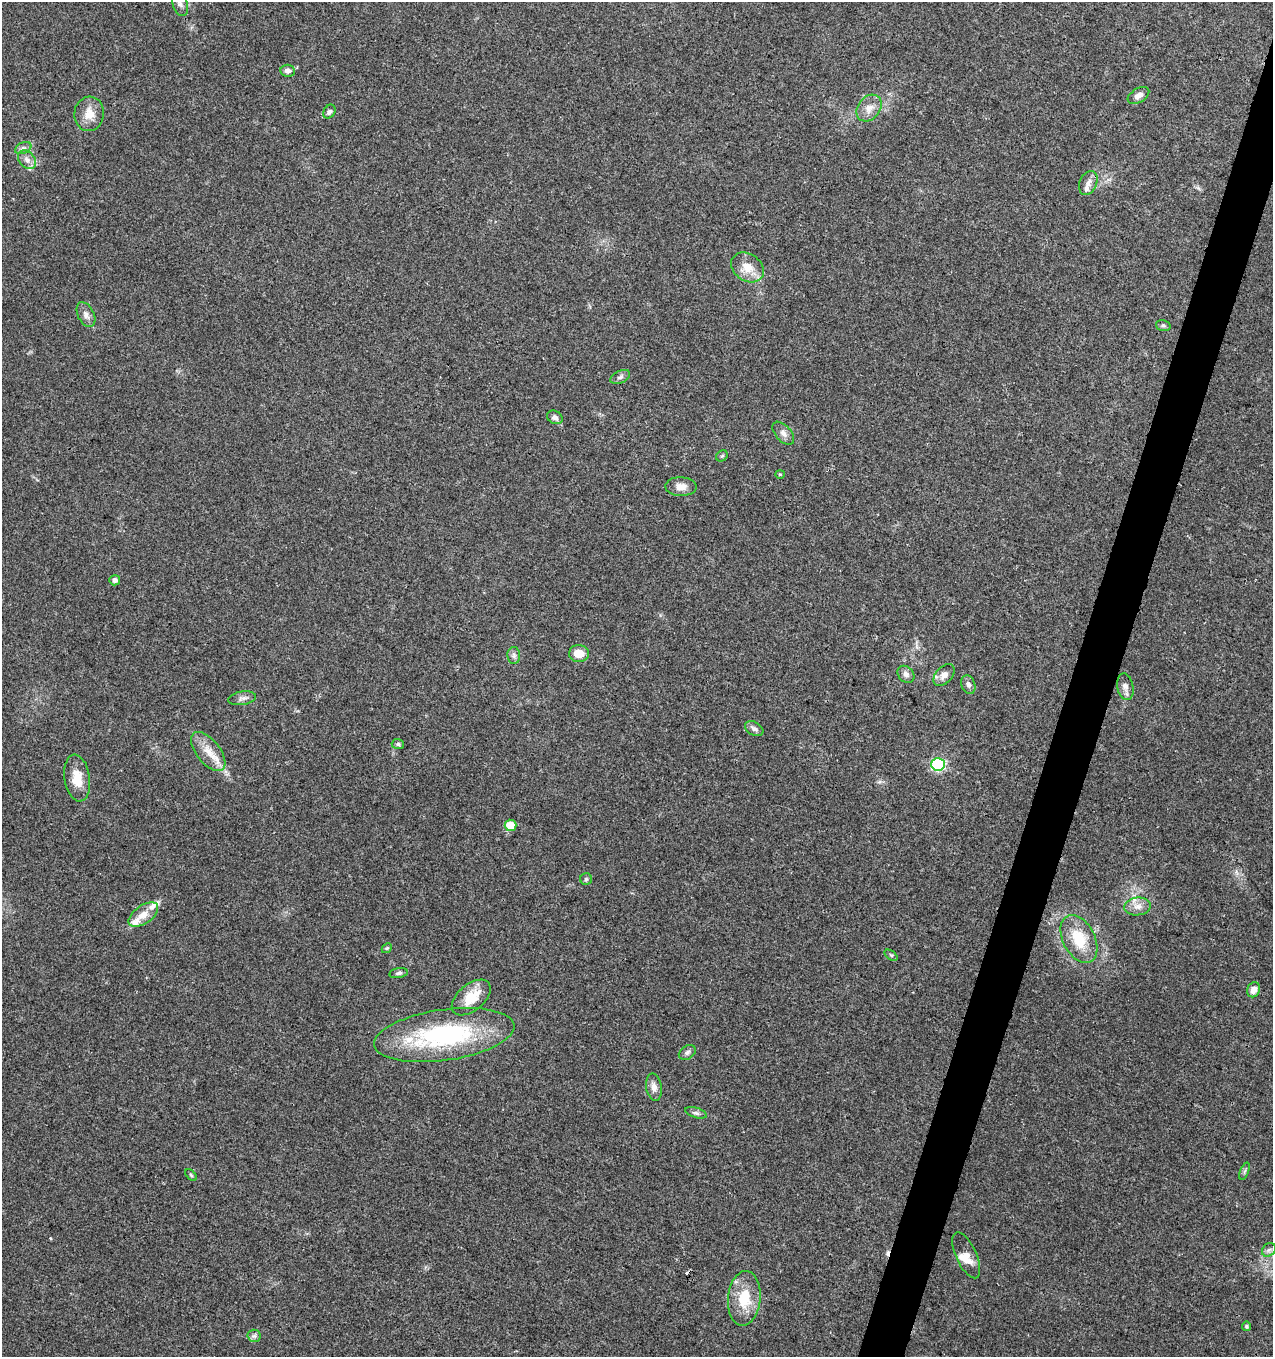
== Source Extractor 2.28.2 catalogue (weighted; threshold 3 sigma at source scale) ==
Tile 10 of 4 x 4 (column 2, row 3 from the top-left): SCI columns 1487-2757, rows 1365-2719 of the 5579 x 5430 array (HDU 1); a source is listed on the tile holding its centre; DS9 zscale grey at full resolution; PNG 1275 x 1359 px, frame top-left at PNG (2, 2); each listed source drawn as its Kron ellipse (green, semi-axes under 4 px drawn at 4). Shown black and unused: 3% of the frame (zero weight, under 3 of 4 exposures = <1% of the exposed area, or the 3 px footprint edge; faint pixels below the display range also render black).
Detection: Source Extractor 2.28.2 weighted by HDU 2 'WHT'; one run over the whole footprint, this tile lists its part. Background 0.0419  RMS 0.0035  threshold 0.0157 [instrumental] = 3 sigma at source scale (4.5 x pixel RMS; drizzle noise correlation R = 1.50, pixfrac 1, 0.0396/0.0396 arcsec/px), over >= 5 px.
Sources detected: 61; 2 cosmic-ray / hot-pixel residue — neither listed nor drawn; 7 inside a brighter listed object's ellipse — not listed separately; the other 52 listed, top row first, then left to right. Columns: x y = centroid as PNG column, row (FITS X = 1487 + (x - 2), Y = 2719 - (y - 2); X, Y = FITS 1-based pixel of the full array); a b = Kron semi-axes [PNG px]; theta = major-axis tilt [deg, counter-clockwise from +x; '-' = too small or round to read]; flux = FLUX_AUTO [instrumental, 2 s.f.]
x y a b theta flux
180 3 13 7 -73 1.6
288 71 7 6 - 1.3
1138 96 12 7 31 1.8
869 108 14 11 52 3.2
329 112 7 5 59 0.92
89 114 17 14 84 4.9
23 148 9 5 24 1.1
27 160 10 7 -50 1.9
1088 183 12 8 65 2.2
748 267 17 13 -35 5.1
86 315 13 8 -63 1.9
1163 325 7 5 -15 0.69
620 377 10 6 27 1
555 417 8 6 -31 1.2
783 433 14 7 -48 1.7
722 456 6 5 - 0.53
780 474 4 4 - 0.33
681 487 16 9 -1 2.9
115 580 5 5 - 1.3
579 654 10 8 1 4.4
514 655 8 6 -89 1.1
906 674 9 7 -46 1.4
944 675 13 8 49 2.2
968 685 10 6 -72 1.4
1125 687 13 8 -79 1.8
242 698 14 6 9 1.5
754 729 10 6 -30 1.2
398 744 6 5 - 0.66
208 752 23 12 -52 5.7
938 764 6 6 - 46
77 778 23 12 -82 6.5
510 825 6 5 - 7.7
586 879 6 5 - 0.58
1138 906 13 9 7 2.7
143 915 17 9 35 3.8
1079 939 26 16 -63 11
387 948 5 4 - 0.44
891 955 7 4 -36 0.54
399 973 9 5 10 0.91
1254 990 8 6 65 2.3
471 997 23 13 40 7.6
444 1035 71 25 8 49
687 1053 9 6 33 1
654 1087 13 8 -81 2.2
696 1113 11 5 -17 0.98
1244 1171 9 3 69 0.6
191 1175 7 4 -46 0.54
1269 1250 7 6 - 1
966 1255 25 10 -65 3.9
744 1298 27 16 84 10
1246 1326 5 4 - 0.54
254 1336 6 6 - 0.96
Isophote crosses this tile's border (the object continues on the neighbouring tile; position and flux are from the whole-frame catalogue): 1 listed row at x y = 180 3